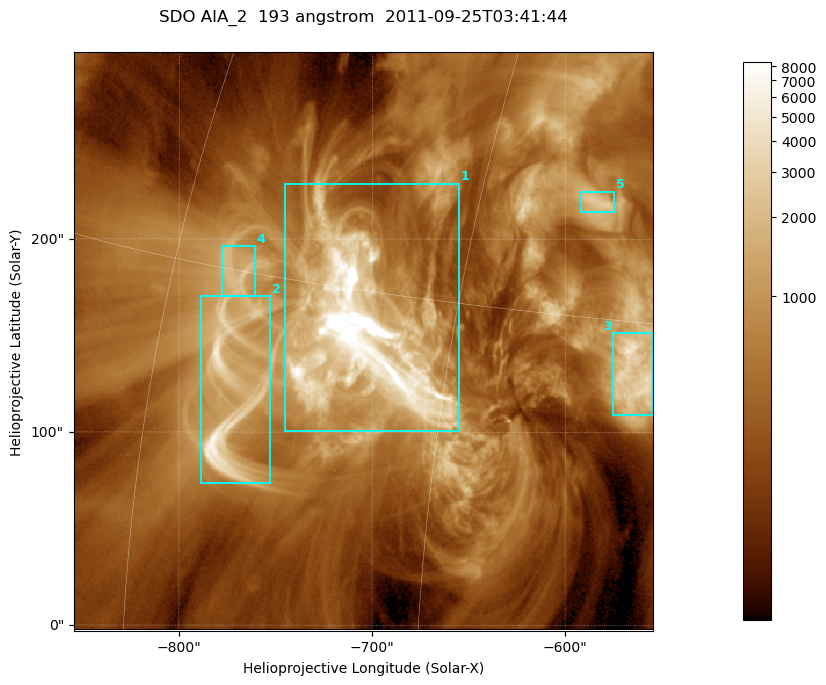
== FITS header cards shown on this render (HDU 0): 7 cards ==
TELESCOP= 'SDO     '           /
INSTRUME= 'AIA_2   '           /
WAVELNTH=                  193 /
WAVEUNIT= 'angstrom'           /
DATE-OBS= '2011-09-25T03:41:44.88' /
CTYPE1  = 'HPLN-TAN'           /
CTYPE2  = 'HPLT-TAN'           /

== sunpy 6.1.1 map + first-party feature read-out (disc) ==
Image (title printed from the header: SDO AIA_2  193 angstrom  2011-09-25T03:41:44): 499 x 499 px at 0.601 arcsec/px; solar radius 957 arcsec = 1592 px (partial field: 3.1% of the solar disc is inside the frame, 100% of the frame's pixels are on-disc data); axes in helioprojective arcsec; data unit not stated in the header (colour bar unlabelled)
Orientation: roll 0.0577 deg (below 1 deg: not rotated)
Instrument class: DISC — disc imager (sunpy class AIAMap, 193 A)
Bright regions (active regions / flare kernels): reference = the on-disc median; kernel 5 px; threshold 5 sigma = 1391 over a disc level ~413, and >= 1.15x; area >= 249 px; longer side >= 6 px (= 3.6 arcsec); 5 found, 5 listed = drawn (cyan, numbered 1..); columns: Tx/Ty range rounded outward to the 2 arcsec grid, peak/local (2 s.f.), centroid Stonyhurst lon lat
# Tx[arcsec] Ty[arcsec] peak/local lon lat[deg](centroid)
1 -746..-654 100..230 53 -49 +14
2 -790..-752 72..170 16 -55 +11
3 -576..-554 108..152 11 -37 +13
4 -778..-760 170..196 5.6 -56 +15
5 -592..-574 214..226 6.4 -40 +19